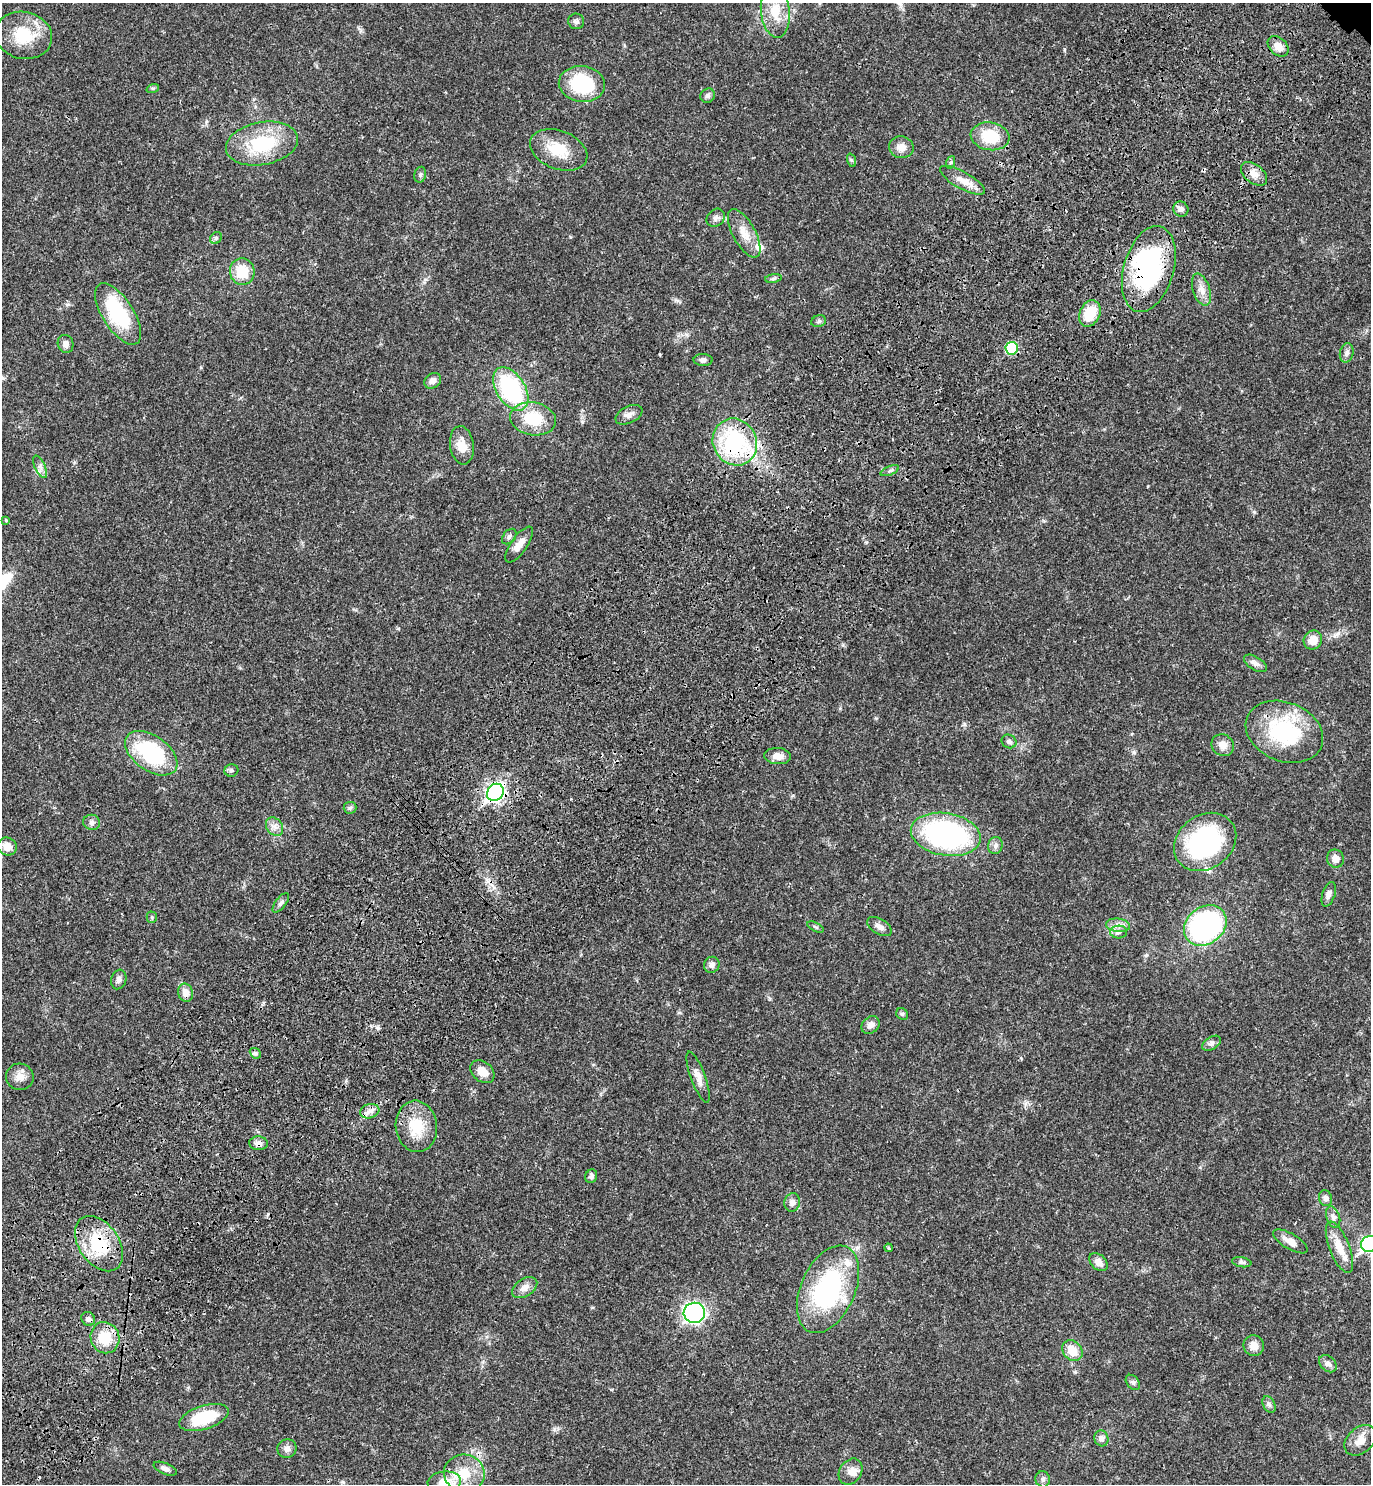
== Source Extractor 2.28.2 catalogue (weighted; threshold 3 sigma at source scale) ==
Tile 7 of 4 x 4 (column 3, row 2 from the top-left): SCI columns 3129-4497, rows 3058-4539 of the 6117 x 6117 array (HDU 1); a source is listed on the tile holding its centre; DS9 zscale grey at full resolution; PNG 1373 x 1486 px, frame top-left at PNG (2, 3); each listed source drawn as its Kron ellipse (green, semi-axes under 4 px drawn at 4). Shown black and unused: <1% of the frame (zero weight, under 3 of 4 exposures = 6% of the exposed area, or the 3 px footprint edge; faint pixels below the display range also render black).
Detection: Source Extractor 2.28.2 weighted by HDU 2 'WHT'; one run over the whole footprint, this tile lists its part. Background 0.0271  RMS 0.0024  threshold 0.011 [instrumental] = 3 sigma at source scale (4.5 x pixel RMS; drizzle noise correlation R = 1.50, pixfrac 1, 0.05/0.05 arcsec/px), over >= 5 px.
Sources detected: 116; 1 inside a brighter object's white glare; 2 cosmic-ray / hot-pixel residue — neither listed nor drawn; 3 inside a brighter listed object's ellipse — not listed separately; the other 110 listed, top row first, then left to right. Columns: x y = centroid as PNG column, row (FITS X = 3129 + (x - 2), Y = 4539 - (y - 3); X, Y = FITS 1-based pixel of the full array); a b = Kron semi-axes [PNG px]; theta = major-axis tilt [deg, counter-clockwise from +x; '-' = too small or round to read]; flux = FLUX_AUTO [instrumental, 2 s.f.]
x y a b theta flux
775 11 27 14 -84 5.7
576 21 8 7 - 0.78
24 35 29 23 -12 9.6
1278 46 12 8 -44 2.3
582 84 23 18 -7 16
153 88 6 4 18 0.35
708 96 7 6 - 0.67
990 136 19 14 -8 7.9
262 143 36 21 11 15
901 147 12 11 - 2
559 150 30 19 -21 6.8
851 160 7 4 -71 0.39
951 162 6 4 71 0.39
1254 174 15 9 -39 2.1
420 175 8 6 75 0.57
962 180 25 8 -29 2.7
1181 209 8 7 - 1.1
716 218 10 8 43 0.97
744 233 27 11 -61 3.5
216 238 6 5 - 0.49
1149 269 44 25 74 37
242 272 13 12 - 6.4
773 278 8 4 9 0.48
1201 290 17 8 -72 2
1090 313 14 10 64 6.4
118 314 35 15 -57 17
819 321 7 6 - 0.61
66 344 9 7 -71 1.1
1012 348 6 6 - 14
1347 353 10 6 77 0.91
703 360 9 6 -1 0.74
433 381 9 7 35 1.2
511 389 24 14 -57 28
629 415 14 8 27 1.3
533 419 23 16 -9 9
735 442 24 21 -60 27
462 445 19 12 -82 3.3
40 467 12 5 -65 1
890 471 10 4 22 0.6
6 520 4 3 - 0.23
509 536 9 6 49 0.6
519 545 21 8 55 2.2
1313 640 10 9 - 2.6
1255 663 13 6 -32 1.1
1284 732 40 29 -22 21
1009 741 7 6 - 0.7
1223 745 11 10 - 2
151 753 30 17 -35 20
778 756 13 8 -5 2
231 770 7 6 - 0.52
495 792 9 8 - 78
350 808 6 6 - 0.52
92 822 8 7 - 0.81
274 827 10 8 -52 1.2
946 834 35 21 -10 47
1205 842 33 26 36 35
995 845 8 7 - 0.87
7 846 10 9 - 2.2
1335 859 9 8 - 1.8
1329 894 13 6 72 1.2
281 903 11 5 52 0.71
152 917 5 5 - 0.33
1118 925 12 6 -5 1.4
1205 925 23 18 39 44
815 927 9 4 -26 0.41
879 927 13 7 -32 1.3
1119 932 8 6 3 0.79
712 965 8 7 - 0.95
119 979 10 7 73 0.95
186 993 9 7 -72 2
902 1014 6 5 - 0.46
871 1025 10 8 38 1.3
1211 1043 10 6 32 0.77
255 1053 6 4 -42 0.44
482 1072 13 10 -41 2.6
20 1077 14 13 - 2.1
698 1077 27 7 -70 2.2
370 1111 10 7 17 1.2
416 1126 26 20 -83 7.3
258 1143 9 7 -2 1.2
591 1176 7 6 - 0.58
1325 1198 8 6 -76 0.87
792 1202 9 8 - 1.2
1333 1217 11 6 -72 1
1290 1241 19 7 -30 2.4
99 1244 31 20 -55 13
1369 1244 8 7 - 55
1339 1247 27 10 -69 4.2
889 1248 4 3 - 0.3
1098 1262 10 7 -44 1.6
1242 1262 10 5 -9 0.64
525 1288 14 8 32 1.9
828 1289 46 27 66 33
694 1313 10 10 - 42
88 1319 7 6 - 0.73
105 1338 16 14 -71 6
1254 1346 10 10 - 2.2
1072 1351 11 9 -48 4
1328 1364 10 7 -42 0.98
1133 1382 9 6 -50 0.64
1269 1404 9 5 -62 0.64
204 1417 26 11 18 10
1101 1438 8 7 - 1.1
1360 1440 18 12 42 2.6
287 1448 9 9 - 1.1
165 1469 12 5 -22 0.97
851 1472 14 10 56 2.1
464 1473 20 18 -12 6.8
1043 1479 8 7 - 0.8
444 1482 17 10 6 4.8
Overlapping masked pixels (flux is a lower limit): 5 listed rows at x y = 1149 269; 735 442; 495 792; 258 1143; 99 1244
Isophote crosses this tile's border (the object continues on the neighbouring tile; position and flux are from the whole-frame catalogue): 2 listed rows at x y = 1369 1244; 444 1482
Unlisted compact peaks at least as high as the median listed source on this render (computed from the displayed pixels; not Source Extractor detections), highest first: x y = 570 237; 964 724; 1064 49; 876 718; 676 300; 67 304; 398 628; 1254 512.